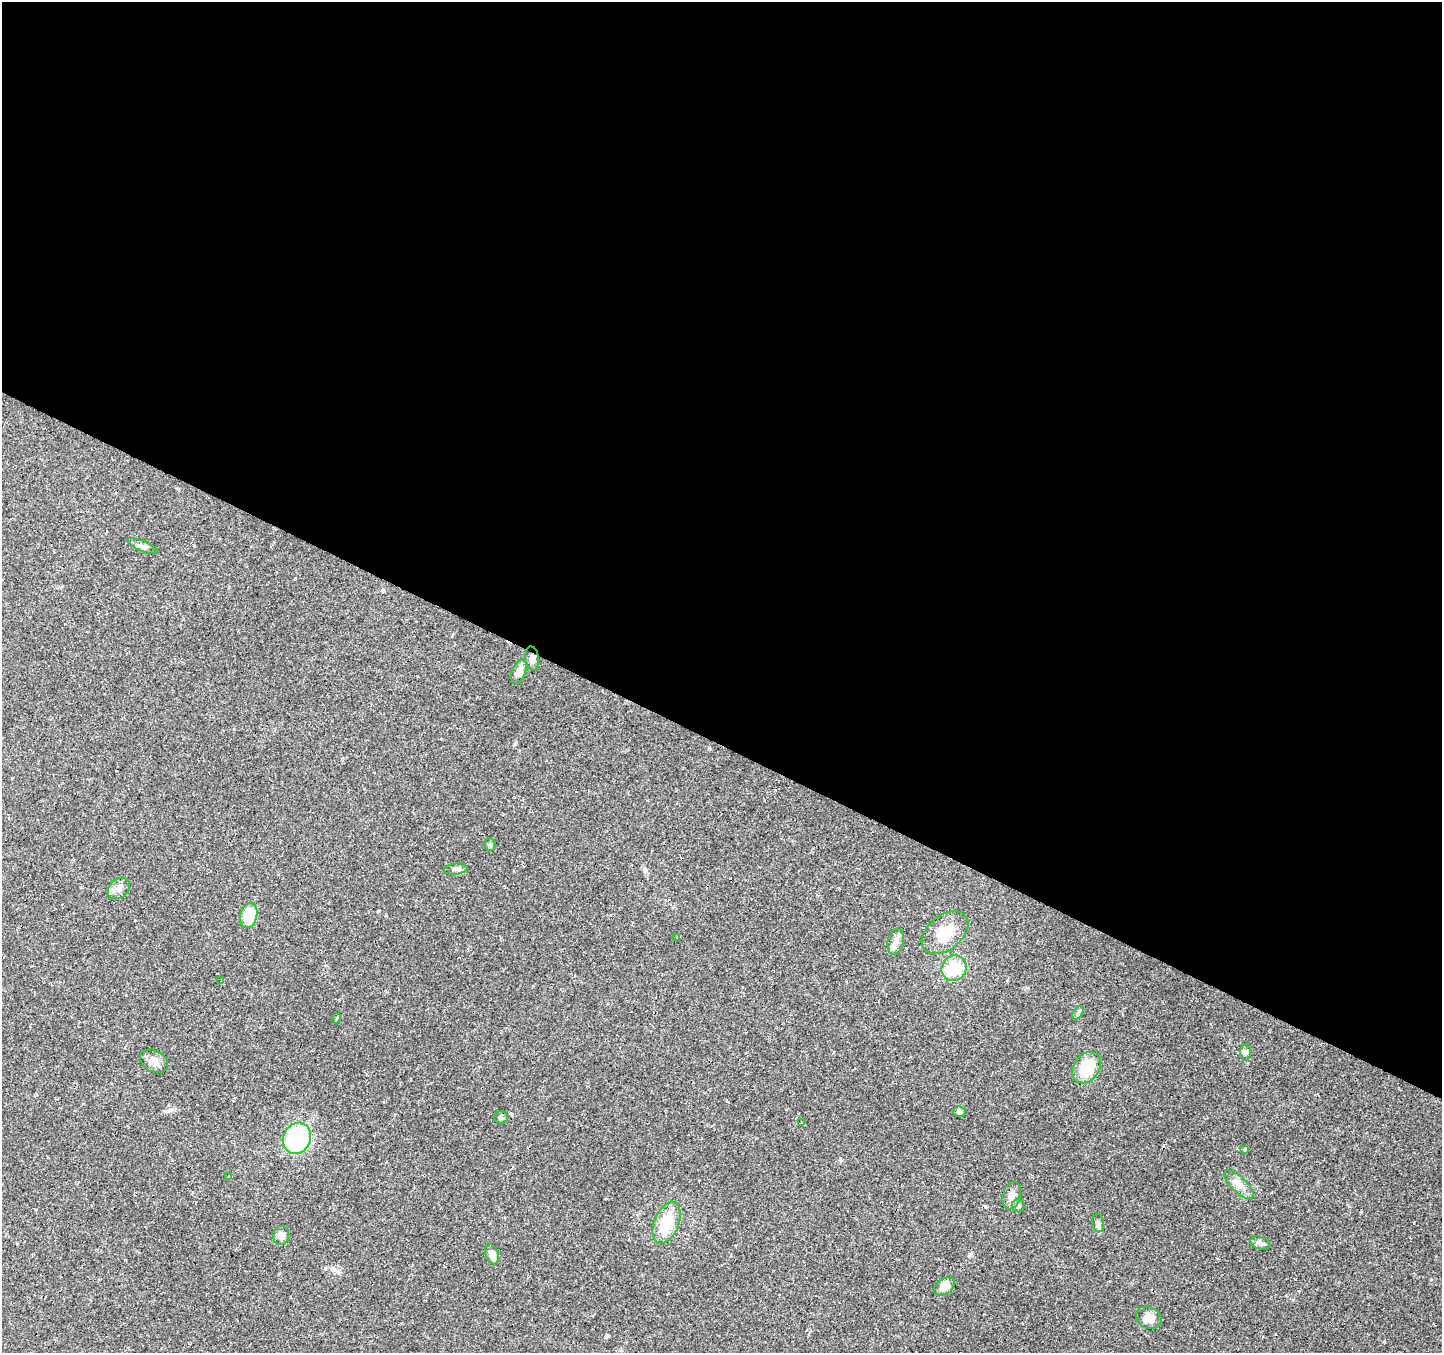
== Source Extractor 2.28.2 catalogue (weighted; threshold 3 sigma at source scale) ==
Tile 3 of 4 x 4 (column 3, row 1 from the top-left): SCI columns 2883-4322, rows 4249-5599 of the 5765 x 5860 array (HDU 1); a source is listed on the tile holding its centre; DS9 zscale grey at full resolution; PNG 1444 x 1355 px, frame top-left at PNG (2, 2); each listed source drawn as its Kron ellipse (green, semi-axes under 4 px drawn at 4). Shown black and unused: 55% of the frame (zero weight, under 2 of 3 exposures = <1% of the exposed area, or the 3 px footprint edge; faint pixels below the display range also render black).
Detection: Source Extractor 2.28.2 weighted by HDU 2 'WHT'; one run over the whole footprint, this tile lists its part. Background 0.0783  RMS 0.006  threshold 0.0268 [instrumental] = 3 sigma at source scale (4.5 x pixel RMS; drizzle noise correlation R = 1.50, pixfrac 1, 0.0396/0.0396 arcsec/px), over >= 5 px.
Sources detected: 42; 8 cosmic-ray / hot-pixel residue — neither listed nor drawn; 1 inside a brighter listed object's ellipse — not listed separately; the other 33 listed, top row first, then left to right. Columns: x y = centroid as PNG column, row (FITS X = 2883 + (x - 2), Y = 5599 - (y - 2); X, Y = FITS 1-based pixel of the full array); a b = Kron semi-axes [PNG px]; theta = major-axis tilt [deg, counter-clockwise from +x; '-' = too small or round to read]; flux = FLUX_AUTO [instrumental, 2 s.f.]
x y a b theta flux
142 546 16 5 -22 2.1
532 658 12 7 -84 2.5
519 672 13 7 68 4.8
490 845 6 5 - 1.1
456 869 12 5 7 1.9
119 888 12 9 41 3.9
249 915 13 8 76 19
945 933 26 17 39 15
677 937 4 3 - 0.58
896 942 13 8 77 3.8
954 968 13 12 - 16
221 980 3 3 - 2.1
1078 1013 8 4 54 1.2
337 1018 5 3 - 0.53
1246 1052 8 5 89 1.9
154 1061 15 10 -28 4.8
1087 1068 17 13 55 18
959 1112 6 5 - 1.5
501 1117 7 6 - 1.3
802 1123 3 3 - 1.1
297 1138 16 13 62 55
1245 1149 3 3 - 2.4
228 1177 3 3 - 1.3
1239 1184 19 8 -44 4.7
1012 1196 14 9 75 5
1018 1206 6 6 - 1.4
667 1223 22 12 69 19
1098 1223 9 6 -84 1.8
281 1236 9 8 - 3.7
1260 1243 10 6 -15 1.9
492 1254 10 6 -71 3.5
944 1286 11 7 36 6.4
1149 1318 13 10 -30 6.1
Overlapping masked pixels (flux is a lower limit): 1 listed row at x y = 532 658
Unlisted compact peaks at least as high as the median listed source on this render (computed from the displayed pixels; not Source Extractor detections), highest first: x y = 709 748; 1384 1342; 607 1336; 515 744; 383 591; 840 1159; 969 1256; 295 579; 1361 1212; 171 1110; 644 869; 1431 1280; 452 636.